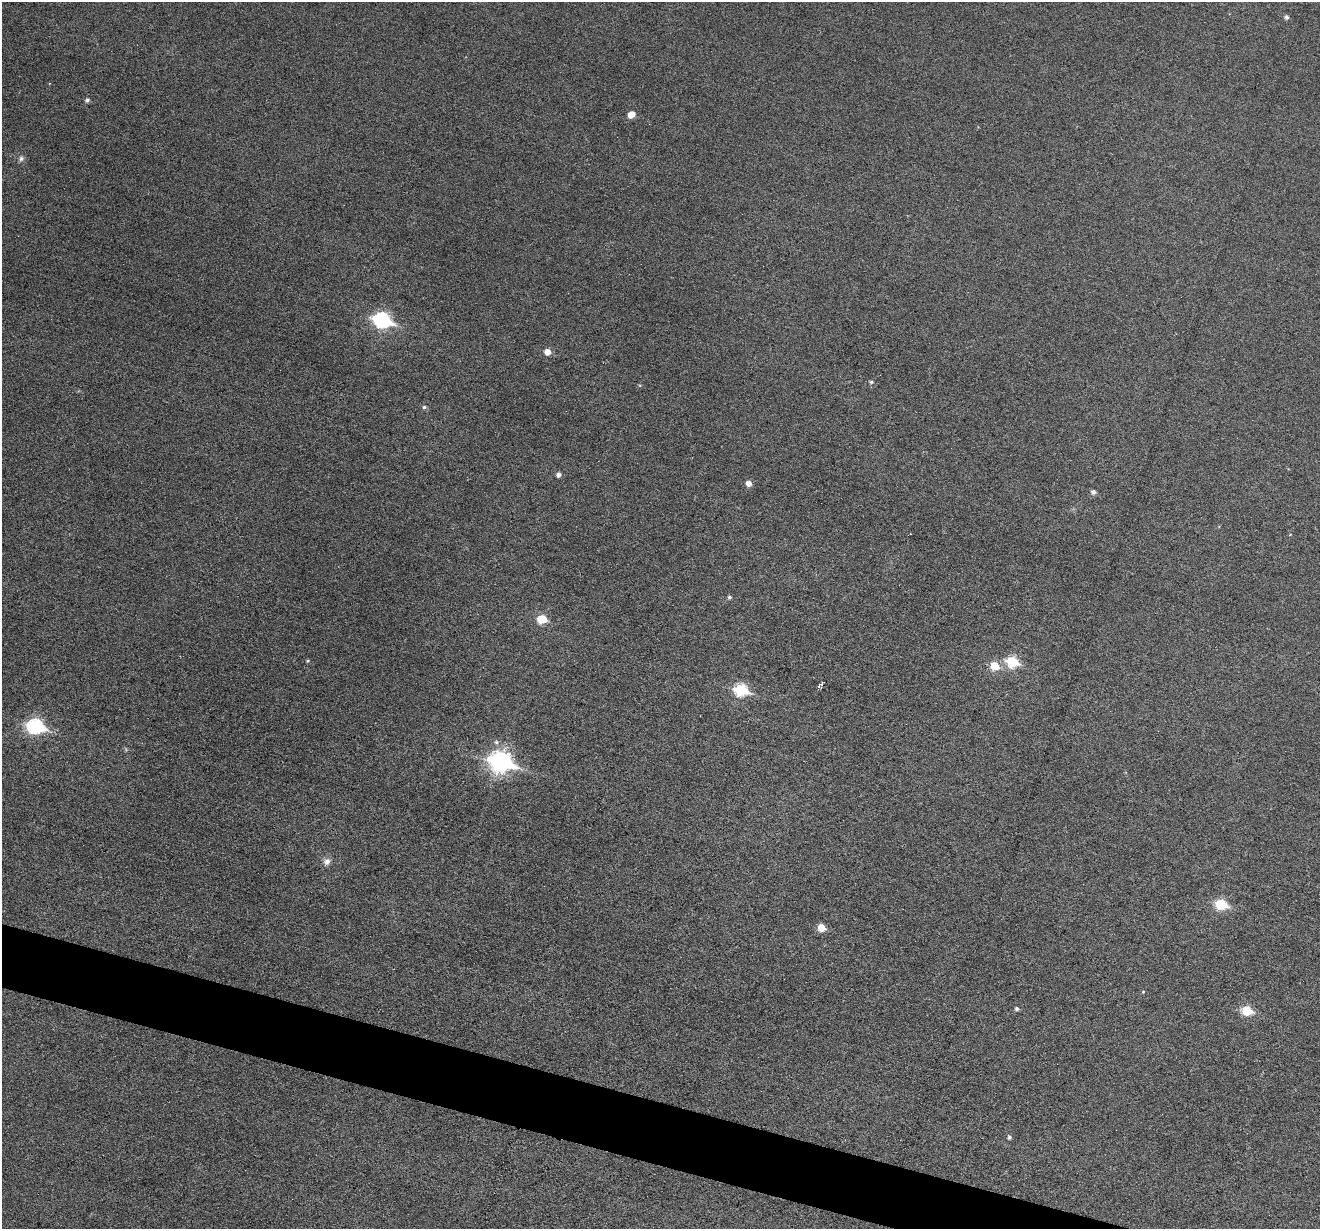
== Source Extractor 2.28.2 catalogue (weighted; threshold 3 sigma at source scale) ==
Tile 6 of 4 x 4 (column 2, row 2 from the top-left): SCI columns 1322-2639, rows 2708-3934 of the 5274 x 5288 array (HDU 1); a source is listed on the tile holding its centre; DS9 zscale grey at full resolution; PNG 1322 x 1231 px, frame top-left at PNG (2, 2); no overlay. Shown black and unused: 4% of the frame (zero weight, under 3 of 6 exposures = <1% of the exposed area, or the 3 px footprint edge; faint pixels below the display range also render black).
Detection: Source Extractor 2.28.2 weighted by HDU 2 'WHT'; one run over the whole footprint, this tile lists its part. Background 0.0517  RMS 0.0057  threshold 0.0233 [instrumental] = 3 sigma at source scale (4.09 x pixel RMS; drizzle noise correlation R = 1.36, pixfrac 0.8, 0.05/0.05 arcsec/px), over >= 5 px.
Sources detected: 29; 1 cosmic-ray / hot-pixel residue — not listed; the other 28 listed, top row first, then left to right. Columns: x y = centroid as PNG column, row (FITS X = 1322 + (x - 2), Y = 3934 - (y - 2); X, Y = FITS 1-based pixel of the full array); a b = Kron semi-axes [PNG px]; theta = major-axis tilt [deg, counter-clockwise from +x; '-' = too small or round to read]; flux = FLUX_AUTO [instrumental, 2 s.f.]
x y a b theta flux
1286 17 5 5 - 1.3
87 100 5 5 - 1.3
631 115 7 5 34 5.3
21 159 8 6 87 1.5
382 320 9 7 -16 100
547 352 6 5 - 4.6
871 382 5 4 - 0.81
424 407 5 4 - 0.94
559 474 5 5 - 1.9
748 483 6 5 - 3.4
1093 492 5 5 - 1.7
729 597 5 4 - 0.87
542 619 7 6 - 14
308 661 5 3 - 0.53
1012 662 7 6 - 31
994 666 6 6 - 13
820 684 9 3 38 1.5
741 690 7 6 - 43
35 726 8 7 - 91
496 742 6 5 - 1.1
500 762 10 8 -18 250
327 861 10 8 56 2.5
1221 904 7 6 - 28
821 928 6 6 - 7.9
1143 992 4 4 - 0.53
1017 1009 4 4 - 1.1
1247 1010 7 6 - 21
1009 1137 5 4 - 1.1